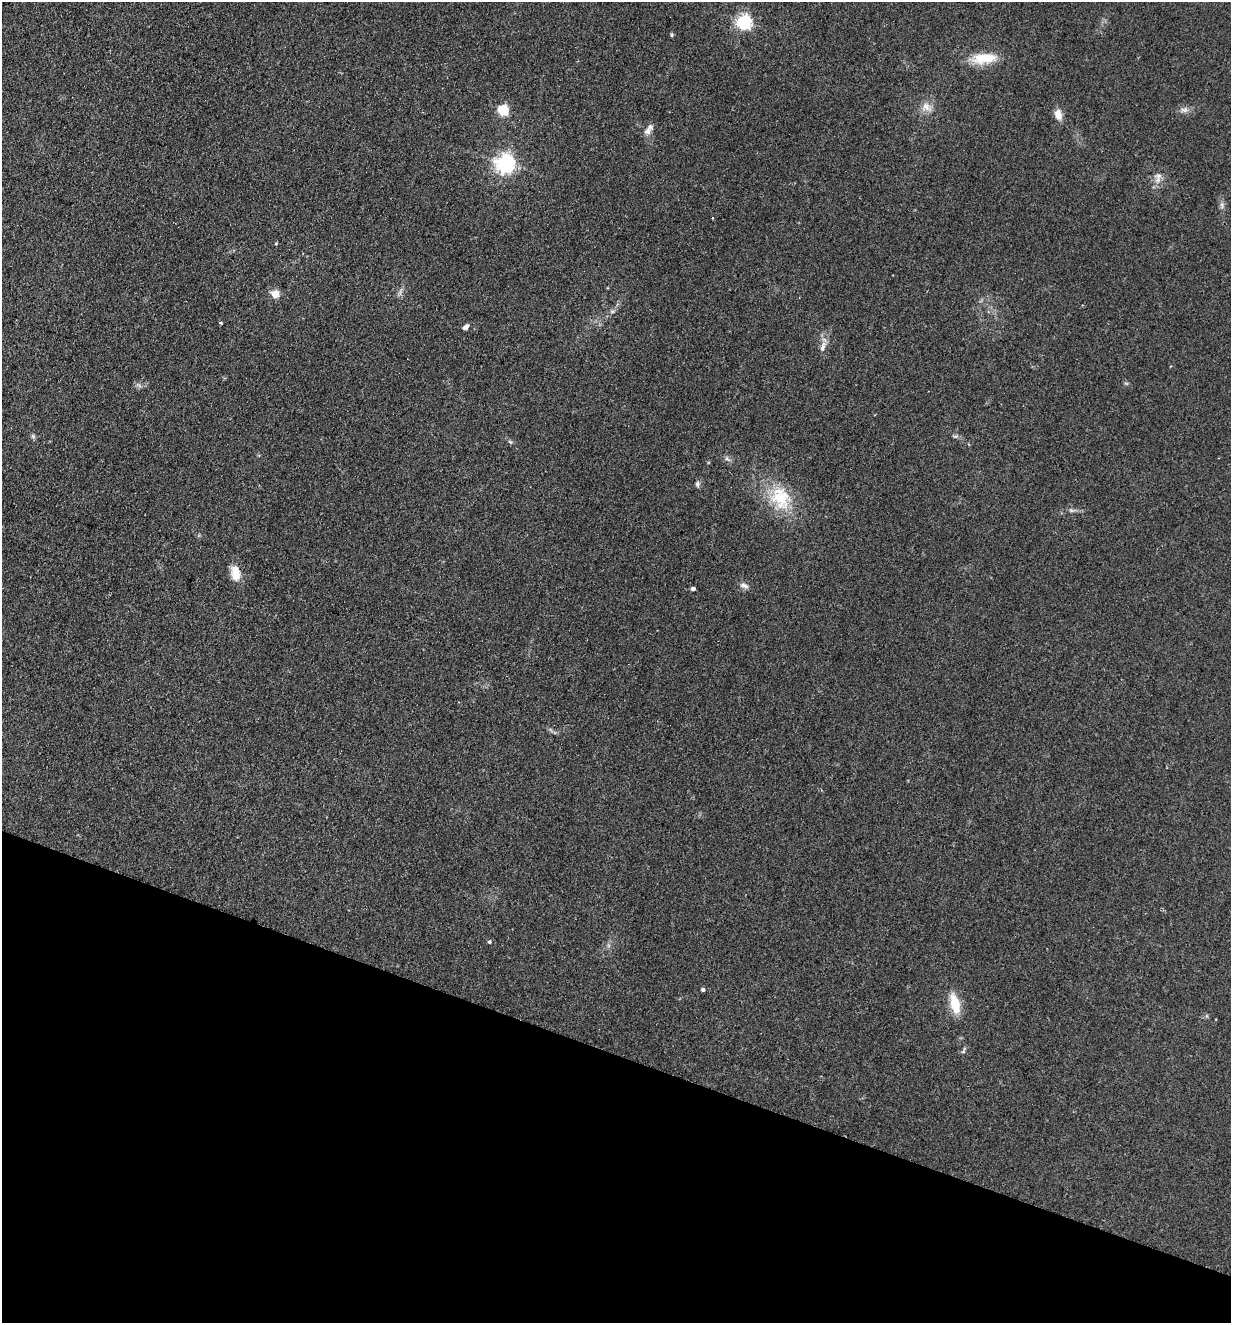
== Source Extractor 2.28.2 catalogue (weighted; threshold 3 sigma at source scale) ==
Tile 15 of 4 x 4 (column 3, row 4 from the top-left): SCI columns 2769-3997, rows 21-1341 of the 5410 x 5325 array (HDU 1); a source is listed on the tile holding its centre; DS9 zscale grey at full resolution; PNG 1233 x 1325 px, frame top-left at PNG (2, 2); no overlay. Shown black and unused: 20% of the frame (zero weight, under 2 of 3 exposures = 3% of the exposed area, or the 3 px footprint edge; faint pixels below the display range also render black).
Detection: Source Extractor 2.28.2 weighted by HDU 2 'WHT'; one run over the whole footprint, this tile lists its part. Background 0.133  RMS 0.01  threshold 0.0471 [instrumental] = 3 sigma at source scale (4.5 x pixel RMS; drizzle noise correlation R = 1.50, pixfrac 1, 0.05/0.05 arcsec/px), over >= 5 px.
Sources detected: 30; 1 inside a brighter listed object's ellipse — not listed separately; the other 29 listed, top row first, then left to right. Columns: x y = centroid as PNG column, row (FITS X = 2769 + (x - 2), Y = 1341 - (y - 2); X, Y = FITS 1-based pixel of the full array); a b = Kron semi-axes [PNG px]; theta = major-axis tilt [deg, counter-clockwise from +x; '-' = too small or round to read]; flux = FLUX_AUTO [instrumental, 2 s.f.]
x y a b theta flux
744 22 6 6 - 240
672 35 6 4 -85 1.3
979 58 22 15 16 21
926 107 14 11 -48 8.7
503 110 5 5 - 83
1184 110 11 6 -5 4.2
1058 115 12 8 -73 8.7
648 131 11 9 60 6
505 164 7 6 - 460
1158 176 12 8 21 5.5
1222 205 10 4 -77 2.6
276 243 5 4 - 1.1
275 294 5 5 - 33
612 311 6 5 - 1.9
221 323 3 3 - 1.8
466 327 7 4 41 3.9
823 347 12 7 74 5
33 436 7 5 -46 1.9
259 455 5 3 - 0.87
727 459 10 5 -44 2.7
697 484 9 5 -89 2.4
781 498 34 26 -59 47
235 573 20 11 -83 14
744 586 12 6 -16 4
693 589 4 4 - 3
489 942 4 4 - 1.6
703 990 4 4 - 2.2
955 1004 22 10 -77 25
963 1050 10 4 63 1.9